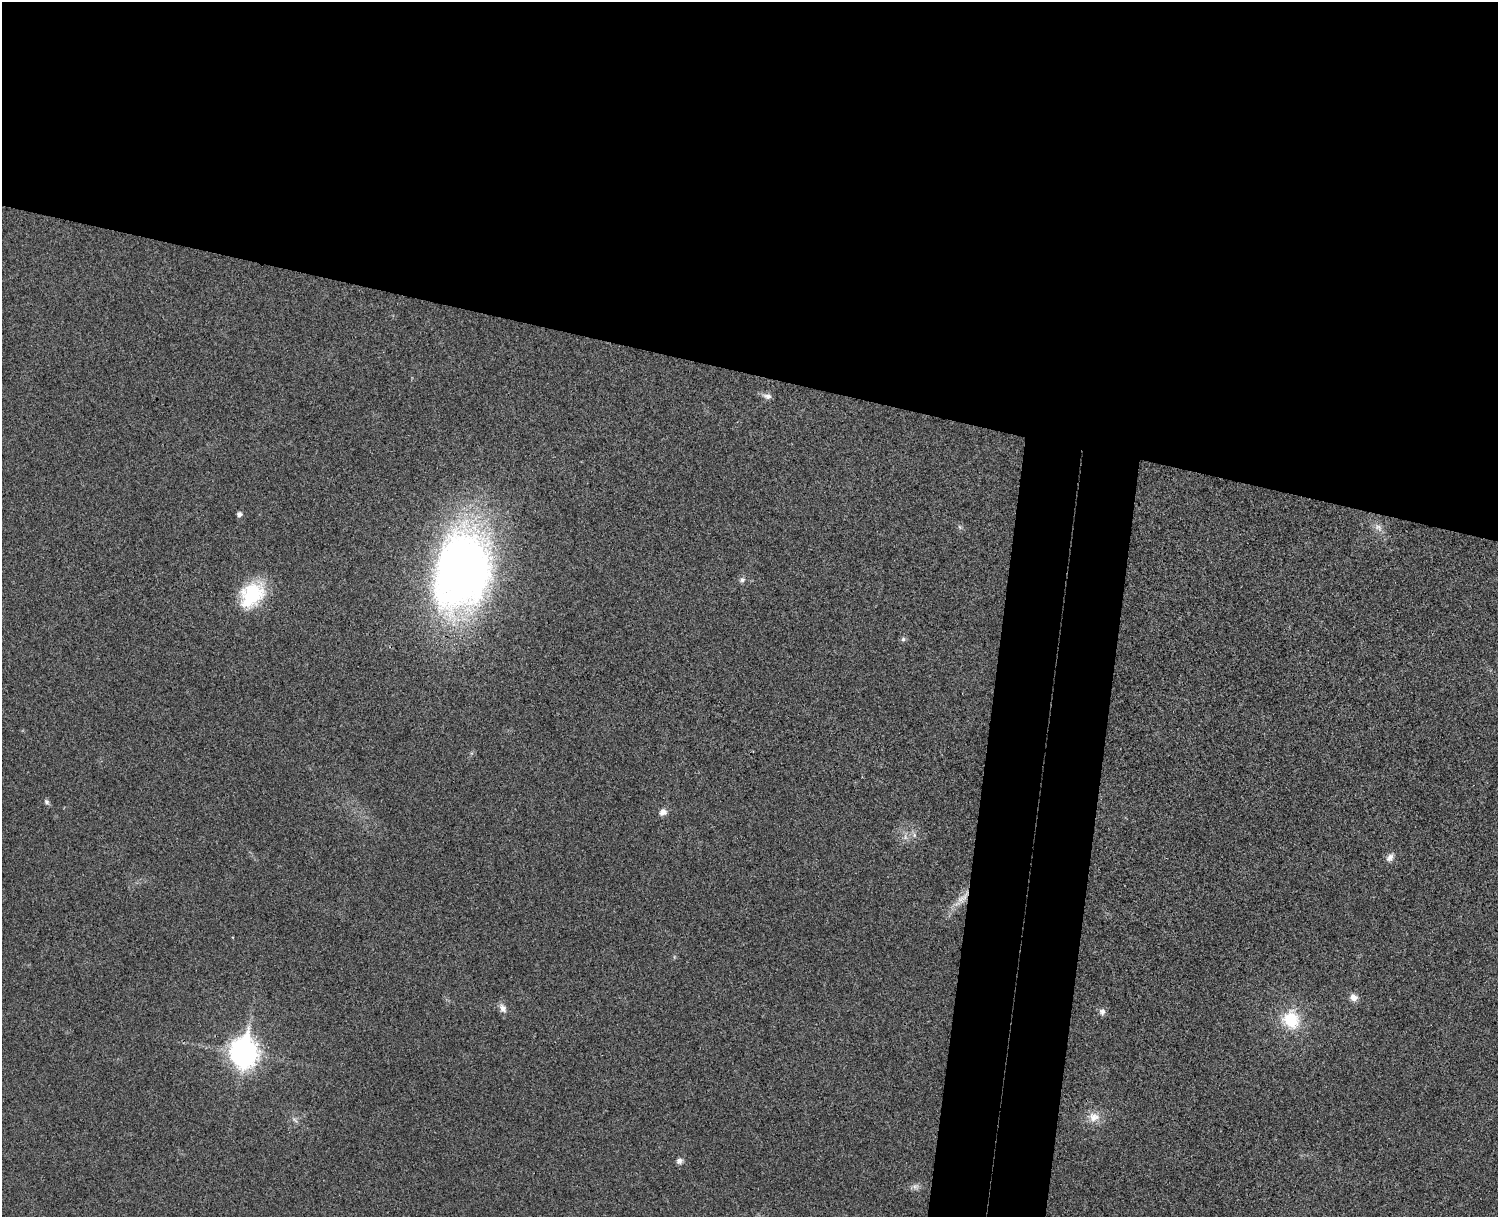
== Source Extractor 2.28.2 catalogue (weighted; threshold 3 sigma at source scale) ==
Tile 2 of 3 x 4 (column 2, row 1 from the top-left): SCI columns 1671-3166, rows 3663-4877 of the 4954 x 4892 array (HDU 1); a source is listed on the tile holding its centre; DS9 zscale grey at full resolution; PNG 1500 x 1219 px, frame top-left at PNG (2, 2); no overlay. Shown black and unused: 35% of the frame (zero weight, under 3 of 4 exposures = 6% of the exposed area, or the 3 px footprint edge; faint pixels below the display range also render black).
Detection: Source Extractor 2.28.2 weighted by HDU 2 'WHT'; one run over the whole footprint, this tile lists its part. Background 0.0219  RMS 0.0062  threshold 0.0281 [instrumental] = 3 sigma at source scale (4.5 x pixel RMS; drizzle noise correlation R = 1.50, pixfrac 1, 0.05/0.05 arcsec/px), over >= 5 px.
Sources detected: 22; all 22 listed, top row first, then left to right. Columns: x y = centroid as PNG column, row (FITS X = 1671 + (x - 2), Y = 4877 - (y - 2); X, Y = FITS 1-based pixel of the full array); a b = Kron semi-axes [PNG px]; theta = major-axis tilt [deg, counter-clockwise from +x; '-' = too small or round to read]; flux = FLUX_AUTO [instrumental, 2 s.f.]
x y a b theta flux
767 396 12 7 -5 3
239 514 5 5 - 2.6
960 527 6 5 - 1.2
1378 527 13 9 -44 4.2
462 571 70 47 76 490
742 580 8 7 - 2
252 595 34 24 49 37
903 639 6 6 - 1.5
47 802 8 6 -59 1.6
663 812 9 7 26 3.6
914 835 8 6 -71 2
1390 857 12 8 51 3.4
963 898 27 10 48 10
1353 997 9 8 - 4.3
502 1008 12 8 -63 3.9
1102 1012 9 7 83 2.5
1291 1020 25 23 -66 26
243 1052 11 9 84 720
1094 1117 17 14 -5 8.3
295 1120 11 5 -50 1.8
679 1161 8 7 - 2.4
915 1187 11 8 -26 2.6
Overlapping masked pixels (flux is a lower limit): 1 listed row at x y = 963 898